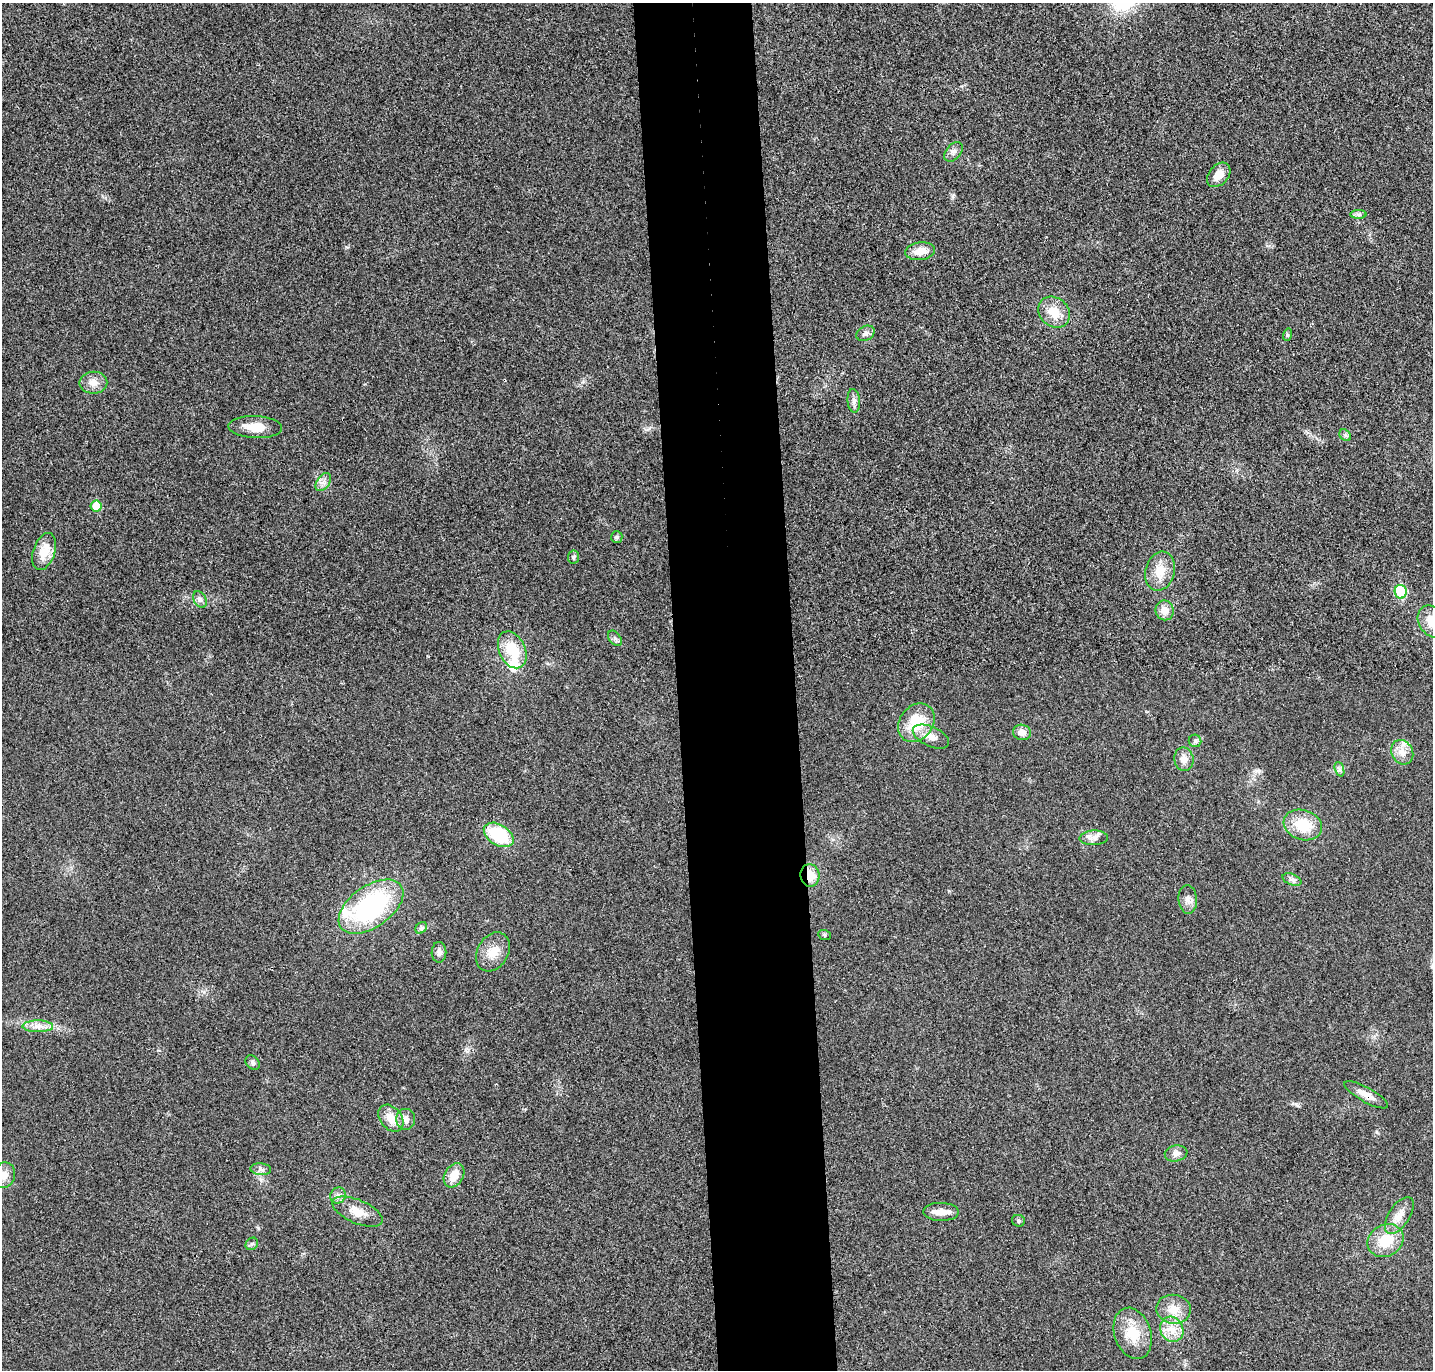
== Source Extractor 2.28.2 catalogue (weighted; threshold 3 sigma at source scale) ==
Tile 5 of 3 x 3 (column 2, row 2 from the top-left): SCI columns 1488-2918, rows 1484-2851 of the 4408 x 4332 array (HDU 1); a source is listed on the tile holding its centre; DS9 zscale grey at full resolution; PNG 1435 x 1372 px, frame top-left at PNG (2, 3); each listed source drawn as its Kron ellipse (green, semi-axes under 4 px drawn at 4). Shown black and unused: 8% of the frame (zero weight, under 3 of 4 exposures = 6% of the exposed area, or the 3 px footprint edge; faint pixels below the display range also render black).
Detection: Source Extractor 2.28.2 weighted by HDU 2 'WHT'; one run over the whole footprint, this tile lists its part. Background 0.0232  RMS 0.0063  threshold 0.0283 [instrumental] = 3 sigma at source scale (4.5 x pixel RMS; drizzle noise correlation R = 1.50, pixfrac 1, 0.05/0.05 arcsec/px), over >= 5 px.
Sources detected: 63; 1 inside a brighter object's white glare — neither listed nor drawn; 2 inside a brighter listed object's ellipse — not listed separately; the other 60 listed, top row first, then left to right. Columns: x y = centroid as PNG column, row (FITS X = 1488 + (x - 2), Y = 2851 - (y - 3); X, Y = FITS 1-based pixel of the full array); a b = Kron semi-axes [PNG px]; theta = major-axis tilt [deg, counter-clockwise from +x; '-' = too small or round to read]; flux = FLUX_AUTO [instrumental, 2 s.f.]
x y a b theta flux
954 152 11 7 49 3
1219 175 14 9 48 7.3
1358 214 8 4 0 1.6
920 251 15 9 8 7.8
1054 312 17 14 -42 12
865 333 9 7 31 2.7
1287 335 6 4 73 0.92
93 383 14 11 1 5.8
854 401 12 6 -85 2.7
255 427 27 11 -3 11
1345 435 6 5 - 1.3
323 482 10 6 56 2.8
96 506 5 5 - 13
617 537 6 5 - 1.1
44 551 19 11 72 11
574 557 6 5 - 1.3
1160 571 20 14 74 11
1401 592 7 6 - 35
200 600 9 6 -63 2.2
1165 610 10 9 - 5.5
1432 622 17 13 -55 13
615 638 8 5 -53 1.7
512 650 19 13 -65 19
916 723 21 16 52 21
1022 732 9 7 -11 4.7
931 737 19 9 -24 7
1195 741 6 6 - 1.4
1402 752 13 10 -62 5.7
1184 759 12 9 -80 5.2
1339 769 7 4 -71 1.5
1303 825 20 15 -17 19
499 835 16 10 -31 33
1094 838 14 7 2 3.9
810 875 11 9 -85 9.6
1292 880 10 5 -23 2.2
1188 899 14 9 -85 4.1
371 907 37 20 35 90
421 928 6 5 - 1.3
824 935 6 5 - 1
439 952 10 7 89 3.1
493 952 21 15 59 10
38 1026 15 6 -1 4.6
253 1063 8 6 -47 1.6
1366 1095 24 7 -29 6.4
391 1118 15 10 -52 9.2
406 1119 10 9 - 3.9
1176 1153 11 8 10 3.4
261 1169 10 6 -5 2.1
4 1175 13 11 73 5.5
454 1175 13 9 59 9
338 1195 8 7 - 2.5
357 1212 27 11 -24 9.5
941 1212 18 9 -1 6.7
1399 1216 21 10 57 7.9
1018 1221 6 6 - 1.3
1385 1241 19 15 32 16
252 1244 7 5 45 1.4
1174 1309 17 14 -8 10
1172 1329 13 11 -64 8.3
1133 1333 26 18 -71 18
Overlapping masked pixels (flux is a lower limit): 2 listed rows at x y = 810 875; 1366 1095
Isophote crosses this tile's border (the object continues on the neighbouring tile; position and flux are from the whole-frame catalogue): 2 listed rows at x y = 1432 622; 4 1175
Unlisted compact peaks at least as high as the median listed source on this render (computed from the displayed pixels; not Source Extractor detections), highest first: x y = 258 1228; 346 247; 1377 1132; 583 381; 467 1051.